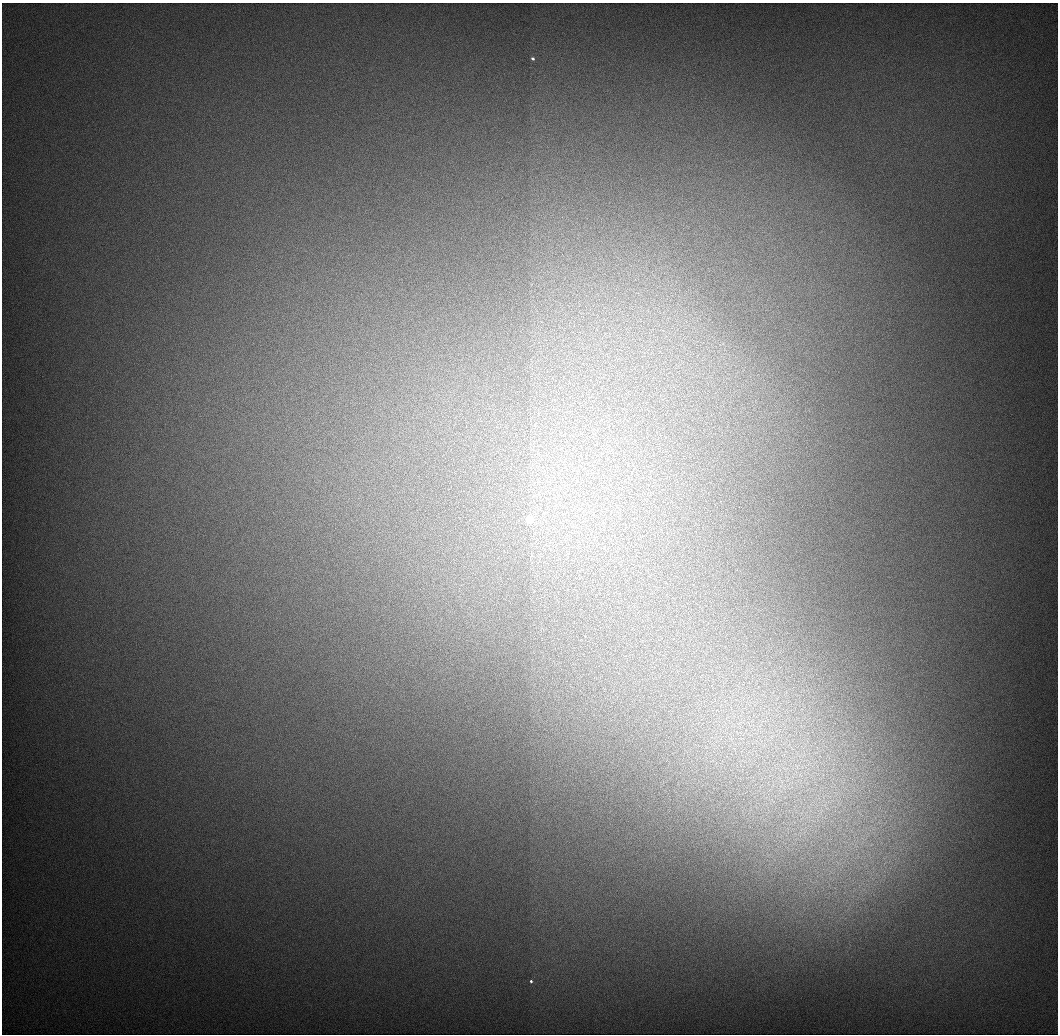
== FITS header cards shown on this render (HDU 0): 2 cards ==
NAXIS1  =                 1056 / Length of Axis 1 (Serial)
NAXIS2  =                 1032 / Length of Axis 2 (Parallel)

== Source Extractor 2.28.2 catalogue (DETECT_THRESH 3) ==
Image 1056 x 1032 px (HDU 0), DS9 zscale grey, 1 PNG px = 1 image px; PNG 1060 x 1036 px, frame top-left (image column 1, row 1032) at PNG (2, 3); no overlay
Background 546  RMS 5.7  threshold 17.1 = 3 sigma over >= 5 px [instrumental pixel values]
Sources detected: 4; all 4 listed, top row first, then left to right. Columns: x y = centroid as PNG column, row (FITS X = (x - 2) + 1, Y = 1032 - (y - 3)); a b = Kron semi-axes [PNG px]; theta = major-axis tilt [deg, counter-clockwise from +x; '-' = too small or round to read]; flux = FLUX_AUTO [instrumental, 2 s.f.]
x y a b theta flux
533 59 4 3 - 1000
530 519 4 3 - 32000
821 811 11 4 57 1900
531 981 3 3 - 1100